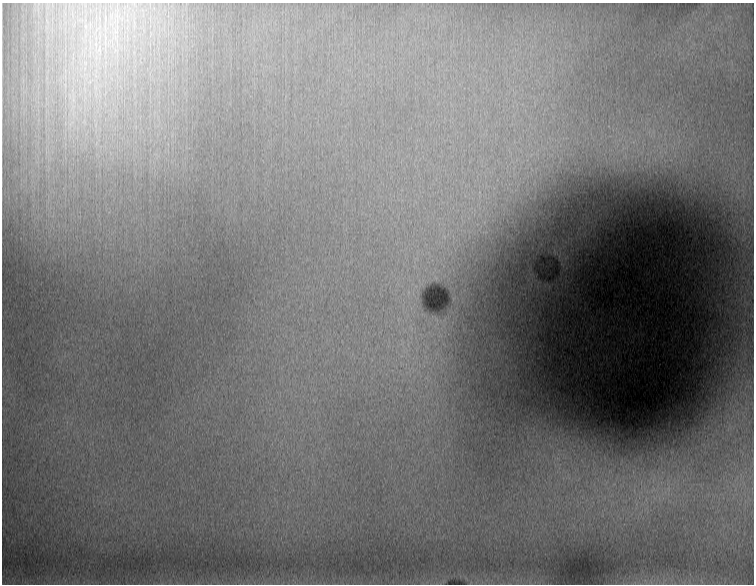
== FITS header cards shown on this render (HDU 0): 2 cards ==
NAXIS1  =                  752
NAXIS2  =                  582

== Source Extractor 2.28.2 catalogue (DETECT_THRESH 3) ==
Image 752 x 582 px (HDU 0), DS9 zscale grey, 1 PNG px = 1 image px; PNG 756 x 586 px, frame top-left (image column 1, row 582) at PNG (2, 3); no overlay
Background 35400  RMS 200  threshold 589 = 3 sigma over >= 5 px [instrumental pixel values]
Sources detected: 4; all 4 listed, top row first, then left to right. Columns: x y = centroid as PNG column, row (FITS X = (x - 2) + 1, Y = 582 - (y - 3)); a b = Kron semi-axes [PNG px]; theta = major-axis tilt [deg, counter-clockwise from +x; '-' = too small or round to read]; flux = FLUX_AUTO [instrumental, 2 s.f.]
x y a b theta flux
85 26 10 5 -89 69000
117 26 25 4 -89 140000
105 39 31 5 -88 230000
98 50 20 15 84 430000